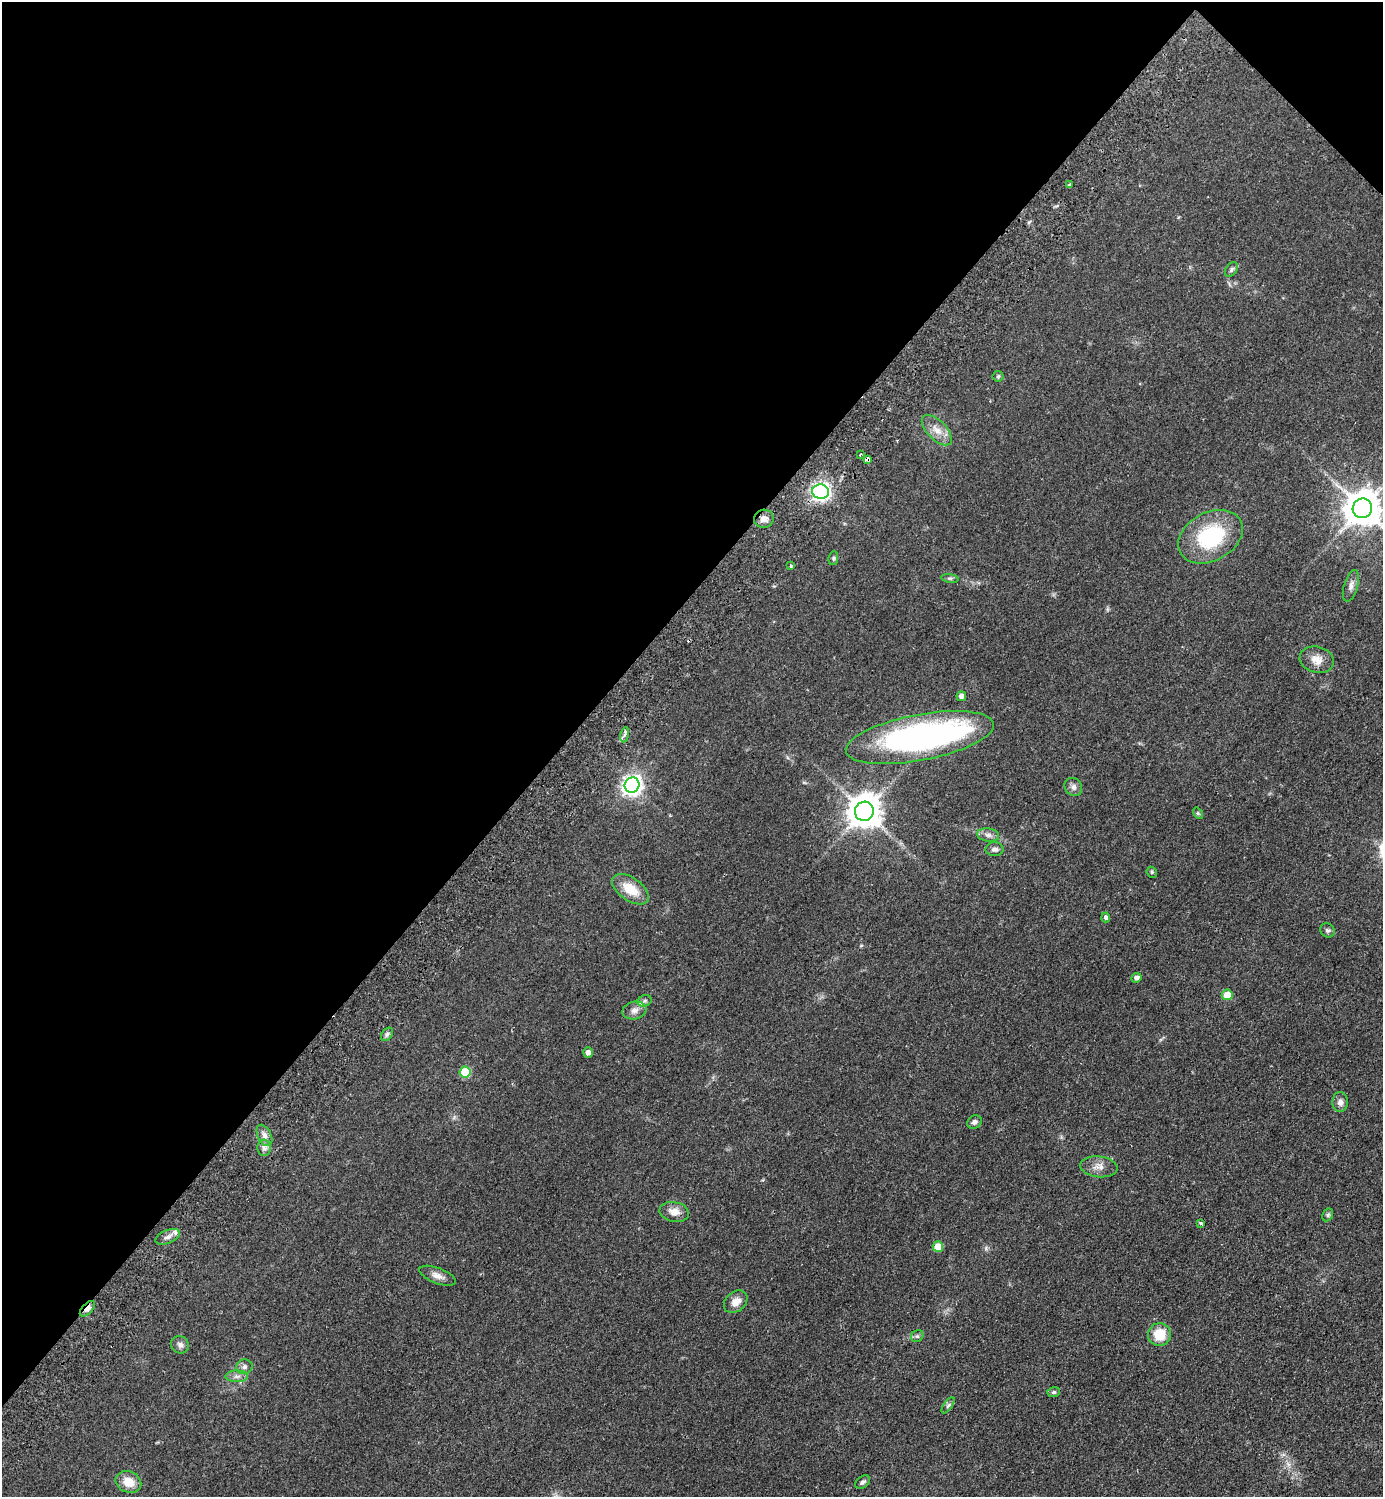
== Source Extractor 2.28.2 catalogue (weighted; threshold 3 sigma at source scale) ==
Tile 2 of 4 x 4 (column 2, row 1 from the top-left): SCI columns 1725-3105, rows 4528-6022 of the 6070 x 6064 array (HDU 1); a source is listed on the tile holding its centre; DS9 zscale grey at full resolution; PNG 1385 x 1499 px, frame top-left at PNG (2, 2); each listed source drawn as its Kron ellipse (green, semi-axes under 4 px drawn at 4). Shown black and unused: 42% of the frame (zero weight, under 2 of 3 exposures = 3% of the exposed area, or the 3 px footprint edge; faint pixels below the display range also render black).
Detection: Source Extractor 2.28.2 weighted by HDU 2 'WHT'; one run over the whole footprint, this tile lists its part. Background 0.0826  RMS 0.0081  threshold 0.0362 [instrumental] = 3 sigma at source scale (4.5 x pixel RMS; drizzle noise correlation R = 1.50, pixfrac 1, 0.05/0.05 arcsec/px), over >= 5 px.
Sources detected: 59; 1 inside a brighter object's white glare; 1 cosmic-ray / hot-pixel residue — neither listed nor drawn; the other 57 listed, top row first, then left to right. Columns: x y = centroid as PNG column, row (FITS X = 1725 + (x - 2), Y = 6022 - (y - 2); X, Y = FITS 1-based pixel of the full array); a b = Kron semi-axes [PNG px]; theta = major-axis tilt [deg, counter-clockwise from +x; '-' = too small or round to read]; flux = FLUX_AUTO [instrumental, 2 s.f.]
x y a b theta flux
1070 184 4 3 - 1.2
1231 269 8 5 52 1.8
998 376 5 5 - 1.2
937 430 19 9 -45 8.1
860 454 3 3 - 1.1
867 459 4 4 - 3.5
820 492 8 7 - 310
1362 508 10 9 - 1800
764 519 10 9 - 4.8
1211 537 34 24 28 58
833 558 7 5 82 1.3
791 566 3 3 - 2.1
950 578 8 4 -8 1.4
1351 586 16 7 74 4
1317 660 17 13 -14 8.3
961 696 5 4 - 4.2
625 735 8 4 79 1.8
920 738 75 23 11 230
632 785 8 7 - 370
1073 787 9 8 - 3.3
864 811 10 9 - 1500
1198 813 6 4 -55 1.1
988 835 11 6 -8 3.1
995 849 9 7 0 2.6
1152 872 6 5 - 1.2
630 889 21 11 -35 16
1106 917 5 4 - 2.2
1327 930 8 6 -40 1.7
1136 978 5 4 - 2.9
1227 995 5 5 - 12
645 1001 7 5 21 1.7
634 1010 12 9 13 4.3
387 1034 7 5 53 1.7
588 1052 5 4 - 3.5
465 1072 5 5 - 32
1340 1102 10 8 89 3.8
974 1122 8 6 31 2.7
264 1135 11 6 -63 3.8
264 1148 8 6 -86 2.8
1099 1167 19 10 -7 6.5
674 1212 15 10 -11 7
1328 1215 7 5 61 1.5
1200 1223 3 3 - 1.4
168 1237 13 6 22 4
938 1247 5 5 - 14
438 1276 19 7 -21 5.3
736 1302 13 9 41 6.4
87 1309 9 5 45 6
1159 1335 11 11 - 17
917 1336 6 5 - 1.5
180 1345 9 8 - 2.8
244 1367 8 7 - 2.6
237 1376 11 5 1 3.1
1054 1392 6 5 - 1.4
948 1405 9 4 56 1.5
128 1482 13 10 -23 11
863 1482 8 5 35 2.1
Overlapping masked pixels (flux is a lower limit): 2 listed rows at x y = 867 459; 87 1309
Isophote crosses this tile's border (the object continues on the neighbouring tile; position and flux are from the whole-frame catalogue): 1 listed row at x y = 1362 508